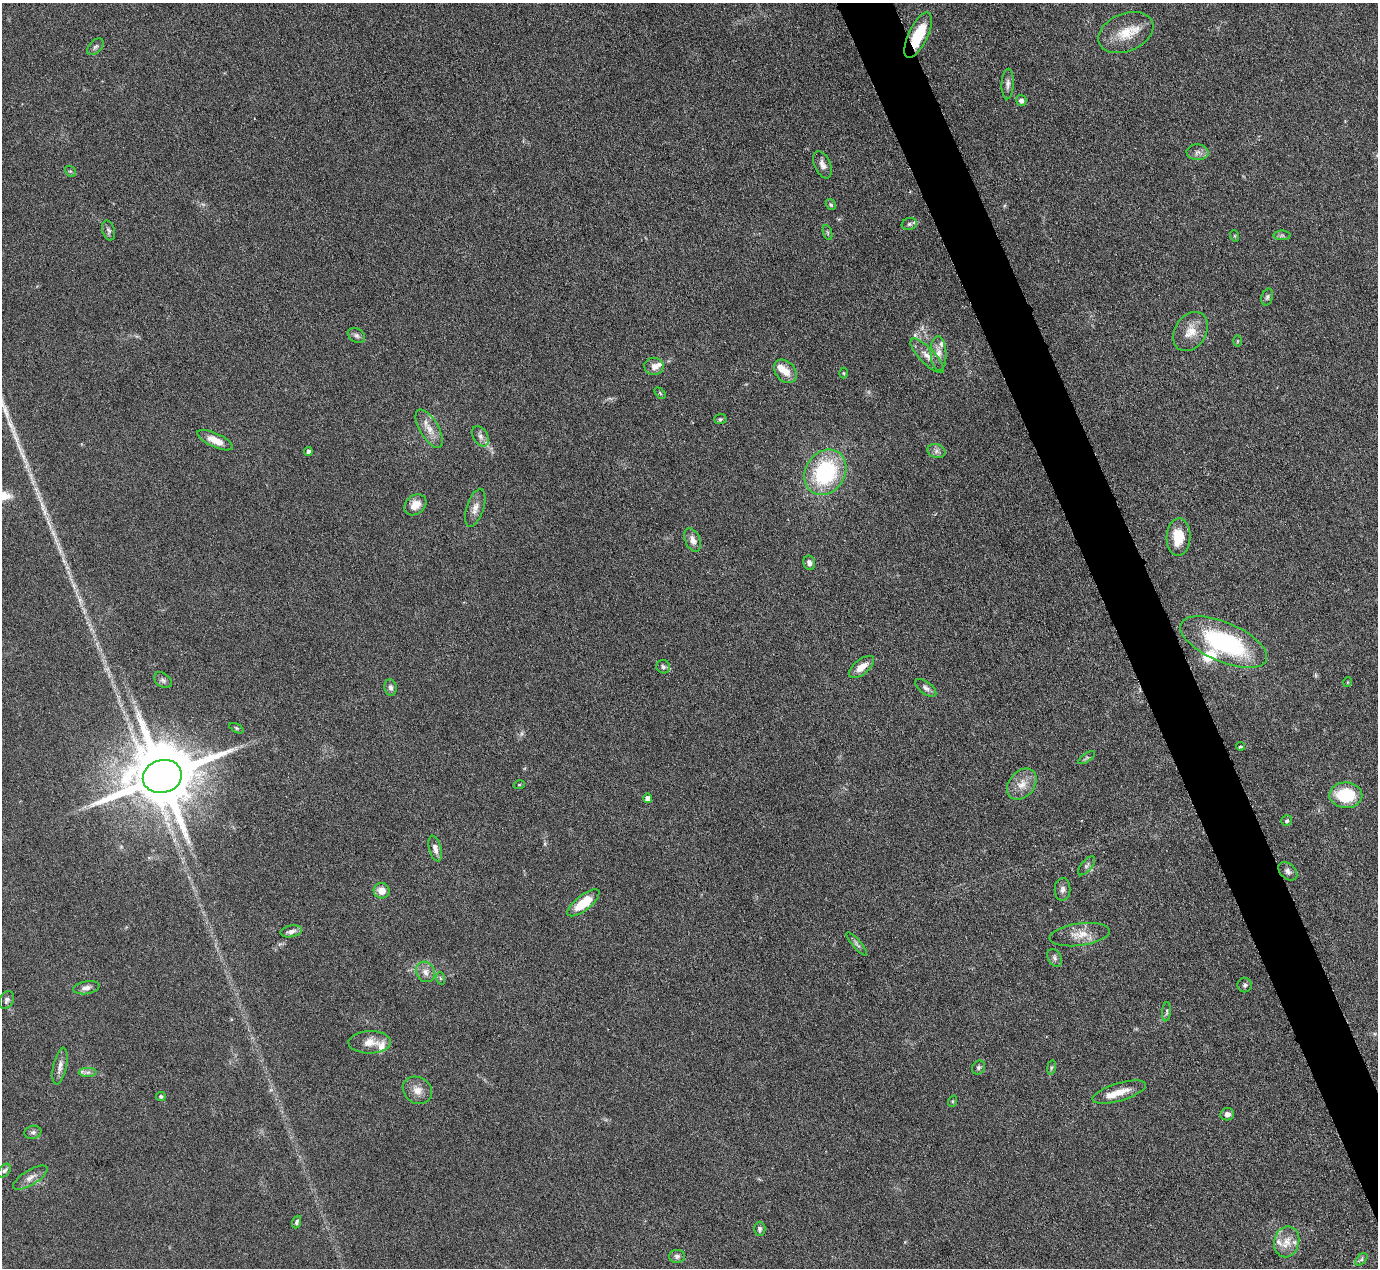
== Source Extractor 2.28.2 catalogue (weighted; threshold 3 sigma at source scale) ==
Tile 6 of 4 x 4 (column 2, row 2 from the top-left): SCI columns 1377-2752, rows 2679-3944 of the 5503 x 5489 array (HDU 1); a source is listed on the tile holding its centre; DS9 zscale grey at full resolution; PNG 1380 x 1270 px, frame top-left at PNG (2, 3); each listed source drawn as its Kron ellipse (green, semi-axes under 4 px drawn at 4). Shown black and unused: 4% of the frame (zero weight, under 3 of 6 exposures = <1% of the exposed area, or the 3 px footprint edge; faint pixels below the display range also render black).
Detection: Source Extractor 2.28.2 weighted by HDU 2 'WHT'; one run over the whole footprint, this tile lists its part. Background 0.0746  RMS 0.0042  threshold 0.0172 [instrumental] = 3 sigma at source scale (4.09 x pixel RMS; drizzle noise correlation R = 1.36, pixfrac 0.8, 0.05/0.05 arcsec/px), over >= 5 px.
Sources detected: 94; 8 inside a brighter listed object's ellipse — not listed separately; the other 86 listed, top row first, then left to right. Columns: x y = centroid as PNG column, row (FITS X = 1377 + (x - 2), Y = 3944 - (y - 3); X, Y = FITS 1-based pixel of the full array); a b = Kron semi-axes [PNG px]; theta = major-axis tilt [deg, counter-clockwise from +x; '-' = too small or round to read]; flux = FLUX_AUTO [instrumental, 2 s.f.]
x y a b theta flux
1126 32 29 19 23 11
918 35 25 9 64 16
95 47 10 6 46 1.1
1008 84 15 6 87 1.9
1021 100 5 5 - 1.7
1197 152 11 8 -3 1.8
822 165 14 8 -67 2.4
70 171 6 4 -41 0.67
831 205 6 4 -57 0.54
909 224 8 6 15 1
109 230 10 6 -72 1.2
828 232 8 3 -71 0.61
1282 235 8 5 0 0.82
1235 236 6 3 -71 0.41
1267 297 8 5 74 0.88
1191 332 21 15 57 6.3
356 335 9 6 -32 1.2
1237 341 5 3 - 0.39
938 353 17 8 -88 3.3
927 356 23 7 -46 3.5
654 366 9 8 - 2.6
785 371 13 9 -47 4.5
844 373 5 3 - 0.38
660 393 6 4 -46 0.52
720 419 6 5 - 0.68
429 429 21 9 -59 4.7
480 436 11 7 -58 1.8
215 440 19 7 -24 5.2
936 451 9 7 -15 1.4
308 452 4 4 - 1.8
825 472 24 19 57 39
415 505 12 9 41 4.4
475 508 20 8 72 3.2
1178 537 19 12 88 10
693 540 12 7 -67 2.4
809 563 7 6 - 1.5
1224 642 46 19 -23 53
663 667 7 6 - 1.1
862 667 15 7 38 4.3
163 680 10 6 -38 1.2
1348 682 5 3 - 0.3
391 688 8 6 -81 1.3
926 688 12 6 -38 1.5
236 728 8 4 -27 0.57
1240 746 4 3 - 0.49
1087 758 9 4 35 0.76
162 776 20 16 17 4300
1022 784 17 12 50 5.1
519 785 5 3 - 0.38
1346 795 16 13 0 19
648 798 4 4 - 2.3
1287 821 5 5 - 0.67
435 848 13 6 -75 2.2
1087 866 11 5 51 1.2
1288 871 11 7 -41 1.6
1062 889 11 8 88 1.6
382 891 8 7 - 3.8
583 903 19 7 38 12
291 931 11 5 11 1.9
1080 935 30 11 8 6.2
857 944 15 4 -49 1.2
1055 958 9 6 -65 1.2
425 972 10 9 - 2.6
440 978 6 4 -71 0.57
1245 985 7 7 - 0.96
86 988 13 6 9 1.9
7 1000 9 6 65 1.2
1166 1012 10 4 85 0.74
370 1042 21 11 1 4.7
60 1066 19 6 79 2.6
978 1067 7 6 - 0.97
1051 1067 7 4 81 0.63
88 1072 9 4 1 1.2
417 1090 15 13 -35 4
1119 1092 28 9 16 6
161 1096 5 4 - 0.83
953 1101 6 4 72 0.43
1227 1114 7 6 - 2
33 1132 8 6 10 1
4 1171 8 5 49 0.93
30 1178 19 7 31 2.6
297 1222 6 4 68 0.84
760 1229 7 6 - 1
1287 1242 15 12 77 5.3
677 1256 8 6 1 1.3
1361 1259 7 4 47 0.81
Overlapping masked pixels (flux is a lower limit): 1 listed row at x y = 918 35